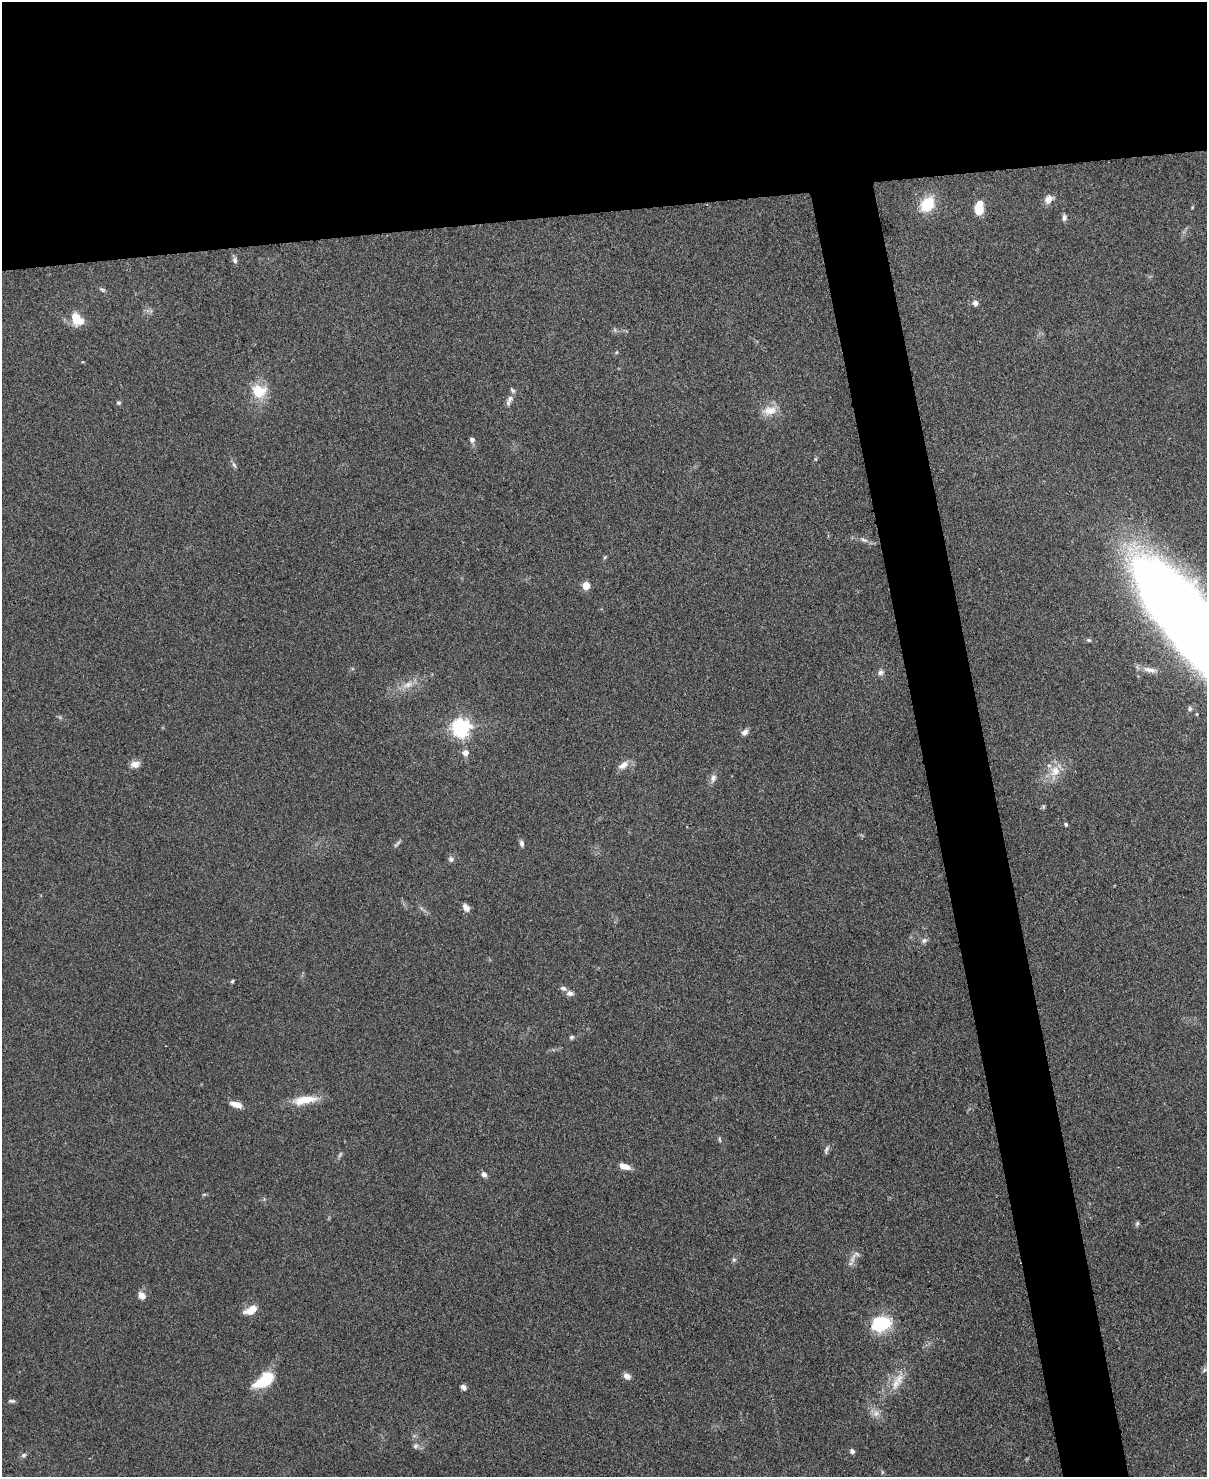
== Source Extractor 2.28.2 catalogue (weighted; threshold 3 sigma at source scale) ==
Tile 2 of 4 x 3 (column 2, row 1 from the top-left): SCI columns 1214-2418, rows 3087-4561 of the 4836 x 4812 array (HDU 1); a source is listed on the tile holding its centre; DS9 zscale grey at full resolution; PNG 1209 x 1479 px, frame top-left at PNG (2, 2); no overlay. Shown black and unused: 19% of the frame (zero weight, under 3 of 4 exposures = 1% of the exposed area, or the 3 px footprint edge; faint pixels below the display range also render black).
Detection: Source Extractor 2.28.2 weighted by HDU 2 'WHT'; one run over the whole footprint, this tile lists its part. Background 0.349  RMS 0.01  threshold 0.045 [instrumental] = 3 sigma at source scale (4.5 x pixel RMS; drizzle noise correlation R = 1.50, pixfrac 1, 0.05/0.05 arcsec/px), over >= 5 px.
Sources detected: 69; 3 inside a brighter listed object's ellipse — not listed separately; the other 66 listed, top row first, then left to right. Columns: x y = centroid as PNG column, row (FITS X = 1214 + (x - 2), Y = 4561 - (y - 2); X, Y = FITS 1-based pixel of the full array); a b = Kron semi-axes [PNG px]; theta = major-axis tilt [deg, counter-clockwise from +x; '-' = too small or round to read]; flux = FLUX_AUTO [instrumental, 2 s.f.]
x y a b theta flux
1049 199 12 9 47 7.5
927 204 15 12 52 32
1192 207 4 4 - 0.9
979 208 16 9 82 18
1064 218 8 6 88 3.1
235 260 8 6 -73 3
102 290 9 5 -37 2.1
975 303 7 6 - 4.1
76 319 17 11 -47 20
83 362 5 3 - 0.86
259 391 6 6 - 69
510 398 9 7 50 4.1
118 403 6 5 - 1.5
770 411 21 11 8 13
472 440 6 5 - 3.5
234 465 10 4 -58 2.2
864 540 12 5 -26 3.8
605 557 5 4 - 1.2
586 585 5 5 - 28
1184 616 130 41 -52 1700
1089 640 7 5 -25 1.7
1150 670 19 7 -12 8
881 672 8 7 - 3.6
408 685 14 8 21 8.9
1190 709 7 6 - 2
461 727 7 6 - 440
745 732 9 7 39 4.2
465 753 6 5 - 7.6
135 764 11 8 10 6.6
623 765 16 8 34 7.3
1055 771 16 14 65 15
713 778 13 7 72 4.7
1043 806 6 4 -72 1.3
1066 824 5 4 - 1.5
522 843 8 5 -78 2.8
397 844 14 3 45 2.2
451 859 8 7 - 3
466 907 9 6 -53 5.4
924 940 9 7 40 3
232 981 5 4 - 1.4
570 993 10 7 -3 4.1
571 1037 6 5 - 1.9
304 1100 30 9 9 23
236 1104 13 6 -15 9
720 1139 8 3 -80 1.4
826 1150 12 5 67 2.6
340 1154 9 4 63 2
624 1166 11 6 -17 9.5
484 1174 7 6 - 3.6
204 1194 6 4 19 1.2
1137 1223 7 5 69 1.6
853 1258 19 5 60 5.4
734 1260 7 5 69 2
142 1296 11 8 -47 5.7
251 1310 12 7 30 18
880 1323 22 16 16 49
1204 1370 7 4 46 1.7
627 1376 8 6 -41 5.6
265 1380 23 11 35 38
896 1384 20 9 78 12
463 1387 6 5 - 3.7
12 1401 9 4 -5 2.1
876 1413 10 7 58 5.4
415 1446 8 6 36 2.8
852 1451 6 5 - 2.7
24 1455 8 5 17 2.3
Isophote crosses this tile's border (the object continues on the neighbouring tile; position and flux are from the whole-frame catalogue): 1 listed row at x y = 1184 616